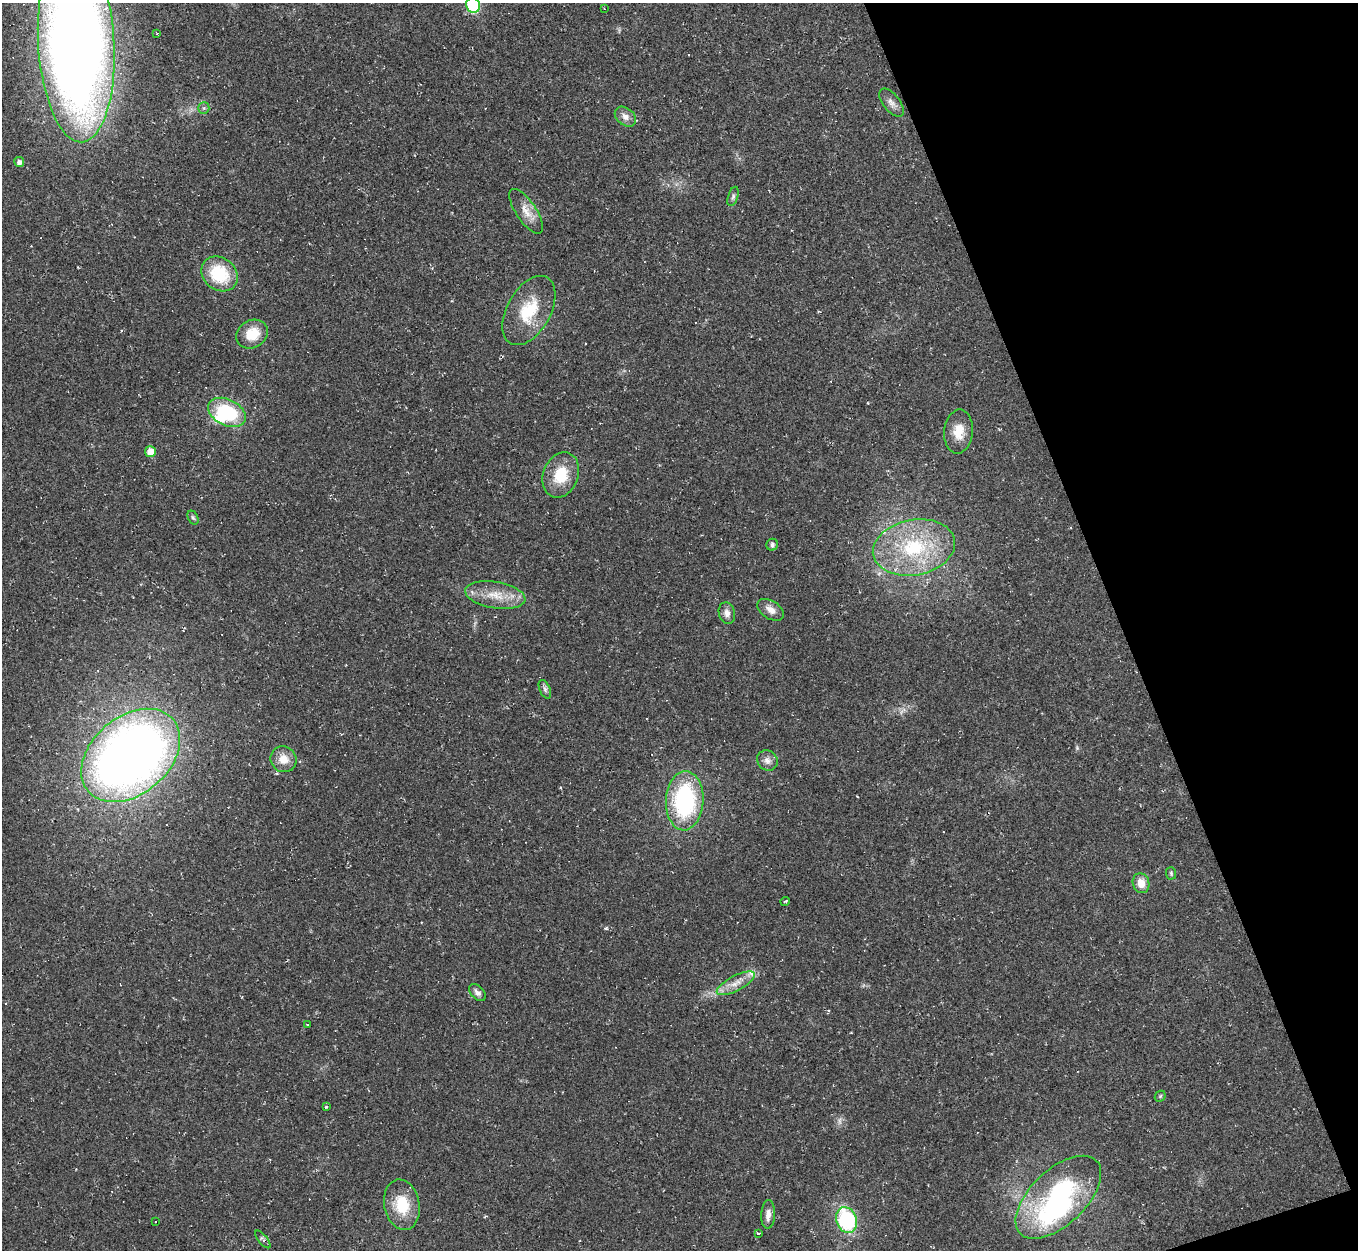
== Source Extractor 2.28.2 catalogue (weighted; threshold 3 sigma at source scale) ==
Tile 12 of 4 x 4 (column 4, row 3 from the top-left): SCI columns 4070-5425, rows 1395-2642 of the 5425 x 5410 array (HDU 1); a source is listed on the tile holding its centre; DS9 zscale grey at full resolution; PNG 1360 x 1252 px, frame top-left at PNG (2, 3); each listed source drawn as its Kron ellipse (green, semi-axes under 4 px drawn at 4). Shown black and unused: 18% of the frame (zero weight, under 2 of 3 exposures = <1% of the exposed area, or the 3 px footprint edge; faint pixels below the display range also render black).
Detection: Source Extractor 2.28.2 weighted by HDU 2 'WHT'; one run over the whole footprint, this tile lists its part. Background 0.0453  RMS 0.0067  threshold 0.03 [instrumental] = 3 sigma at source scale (4.5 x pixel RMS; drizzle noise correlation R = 1.50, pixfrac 1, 0.05/0.05 arcsec/px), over >= 5 px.
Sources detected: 49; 1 too faint to see at this stretch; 2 inside a brighter object's white glare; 2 cosmic-ray / hot-pixel residue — neither listed nor drawn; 1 inside a brighter listed object's ellipse — not listed separately; the other 43 listed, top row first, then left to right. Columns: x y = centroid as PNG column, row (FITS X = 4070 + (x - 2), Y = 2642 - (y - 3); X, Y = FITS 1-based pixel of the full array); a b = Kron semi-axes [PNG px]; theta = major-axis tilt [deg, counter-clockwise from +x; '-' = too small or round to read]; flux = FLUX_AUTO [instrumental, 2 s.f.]
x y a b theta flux
473 5 8 6 -70 52
604 8 3 2 - 0.42
157 34 4 3 - 0.57
76 43 99 38 -87 950
891 103 16 8 -51 4.1
204 108 6 5 - 1.4
625 117 12 8 -39 4.1
19 162 5 5 - 2.7
733 196 10 5 72 1.7
526 211 26 10 -56 8.5
220 274 19 16 -38 30
529 311 38 22 61 29
252 334 16 13 29 14
227 412 20 13 -27 40
959 432 22 14 85 12
150 452 5 5 - 9.1
561 475 23 17 69 21
193 518 7 5 -62 1.2
772 545 6 6 - 1.9
914 547 41 27 11 55
495 595 30 13 -9 15
771 610 15 9 -33 4.9
727 613 11 8 -75 3.5
545 689 10 5 -65 1.9
131 755 56 39 40 610
284 759 13 12 - 8.5
767 760 11 9 -44 3.8
685 801 29 19 87 78
1171 873 6 5 - 1.1
1141 883 10 8 -73 7.4
785 901 5 3 - 0.61
736 983 21 7 28 7.6
477 993 10 6 -46 3
307 1025 3 3 - 0.54
1160 1096 6 5 - 0.92
326 1107 4 4 - 0.8
1058 1197 53 27 43 110
402 1205 25 17 -79 21
768 1214 14 7 87 4.8
846 1220 13 10 -69 58
156 1222 3 3 - 0.86
758 1233 3 3 - 2.7
263 1239 11 4 -51 1.8
Isophote crosses this tile's border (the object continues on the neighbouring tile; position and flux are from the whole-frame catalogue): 2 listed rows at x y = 473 5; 76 43
Unlisted compact peaks at least as high as the median listed source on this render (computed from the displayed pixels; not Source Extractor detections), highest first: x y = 606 928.